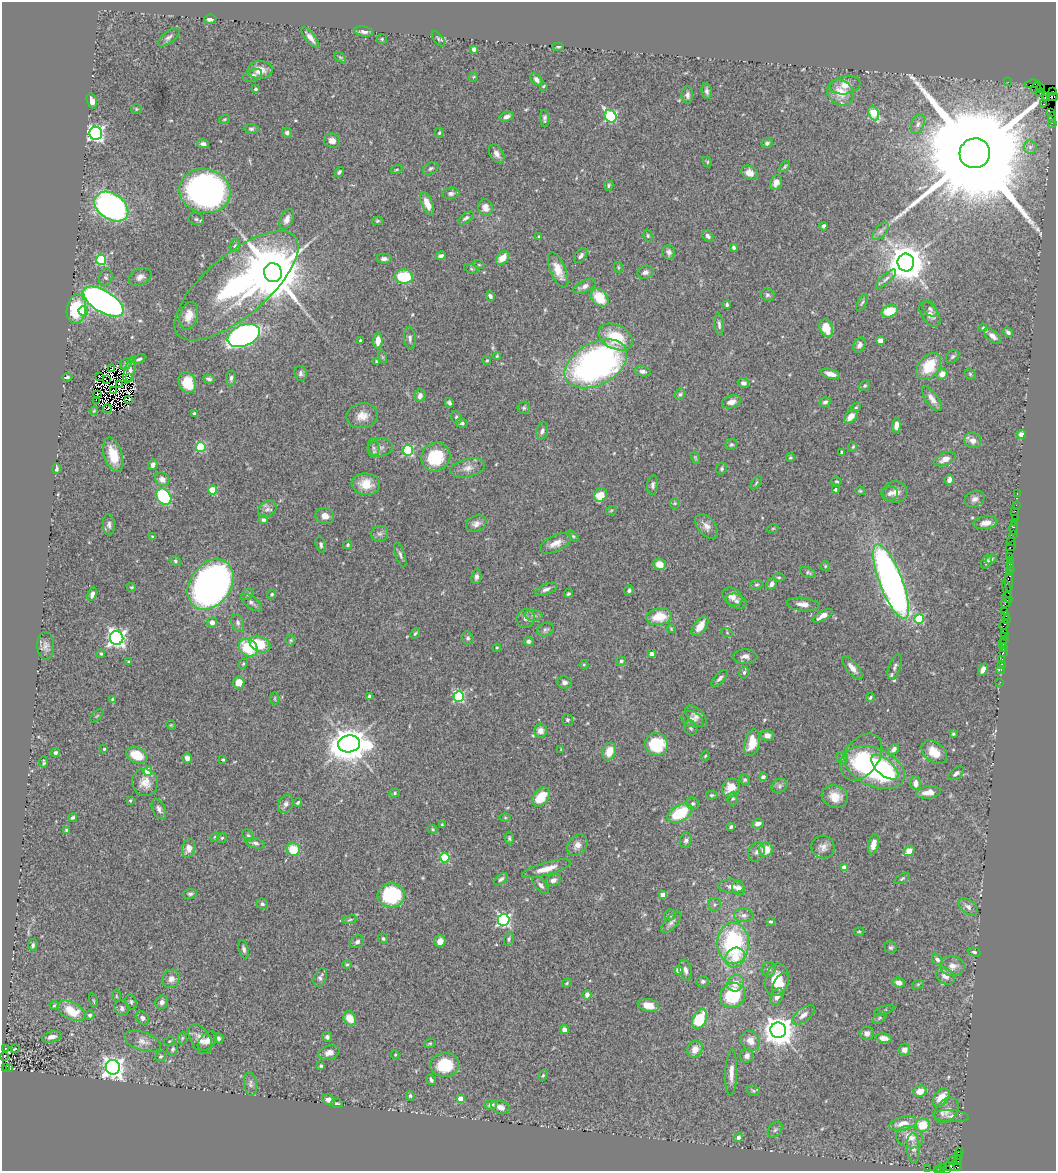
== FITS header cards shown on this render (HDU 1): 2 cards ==
NAXIS1  =                 1054
NAXIS2  =                 1169

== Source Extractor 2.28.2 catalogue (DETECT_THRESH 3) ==
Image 1054 x 1169 px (HDU 1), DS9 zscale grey, 1 PNG px = 1 image px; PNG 1058 x 1173 px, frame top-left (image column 1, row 1169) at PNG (2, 2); each listed source drawn as its Kron ellipse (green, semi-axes under 4 px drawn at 4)
Background 1.19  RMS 0.045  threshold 0.135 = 3 sigma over >= 5 px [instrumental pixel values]
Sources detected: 540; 5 with non-positive FLUX_AUTO (blend fragments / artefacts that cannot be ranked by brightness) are neither listed nor drawn; of the other 535, the 500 brightest by FLUX_AUTO listed and drawn (35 fainter detections omitted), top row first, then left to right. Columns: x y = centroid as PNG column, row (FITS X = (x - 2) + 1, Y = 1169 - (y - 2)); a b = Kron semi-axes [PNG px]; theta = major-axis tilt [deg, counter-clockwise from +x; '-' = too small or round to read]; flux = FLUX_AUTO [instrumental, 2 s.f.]
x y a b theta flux
210 19 6 4 8 11
364 32 10 5 -9 11
169 37 13 5 37 11
310 38 12 5 -52 19
382 39 5 5 - 4
438 39 9 4 -54 6.1
558 47 5 3 - 3.7
474 49 4 3 - 17
340 57 7 3 -36 4.1
260 70 12 9 2 31
253 75 10 5 22 10
473 77 5 3 - 2.9
536 79 7 5 -49 12
1008 82 2 2 - 19
1032 84 7 3 7 74
845 85 15 9 9 32
543 86 3 2 - 3.9
1036 88 6 3 51 130
1041 88 4 3 - 22
255 89 3 3 - 4.9
707 91 8 5 -79 8.4
1053 91 2 2 - 9.5
840 92 14 12 -41 59
1041 93 4 2 - 38
687 95 8 5 -89 11
1046 97 3 3 - 29
1052 97 6 3 -5 75
92 101 7 5 -73 18
1044 104 4 3 - 36
136 109 5 4 - 3.7
1051 112 2 2 - 51
874 113 7 5 -67 96
611 116 7 5 -54 360
506 117 7 4 21 13
1052 117 5 2 - 77
545 118 8 4 -88 7.6
224 119 6 3 20 3.6
1052 123 2 2 - 19
918 124 10 6 67 11
251 129 7 4 -6 6.4
96 133 6 6 - 930
287 133 5 5 - 8.5
439 133 5 4 - 3.8
332 141 8 7 - 15
767 143 5 4 - 6.7
203 144 6 4 -13 11
1030 147 6 6 - 7.7
975 153 15 15 - 190000
497 154 10 6 -57 16
707 162 5 4 - 3.5
785 167 6 3 50 4.1
431 168 8 5 29 6.4
396 170 6 3 19 3.2
339 172 5 3 - 5.6
749 173 8 6 -29 26
776 183 7 6 - 19
609 185 5 4 - 4.8
205 191 26 22 -12 1200
451 193 8 6 6 10
427 204 12 5 -67 31
111 207 18 12 -35 1000
485 207 8 7 - 22
466 218 9 4 35 8.6
196 219 8 6 -16 7.4
287 219 11 6 68 17
377 221 5 4 - 4.1
823 226 4 3 - 8.2
880 231 11 5 48 10
539 236 3 3 - 4.9
648 236 6 4 -76 4.7
708 236 6 4 -48 8.5
235 246 6 5 - 5.3
734 247 4 3 - 5
669 252 7 6 - 11
441 256 5 3 - 8.2
581 256 8 5 51 8.9
503 258 8 5 46 37
384 259 8 5 0 10
101 260 5 5 - 250
906 262 9 8 - 8400
479 265 6 3 -19 3.4
618 267 5 3 - 2.9
471 269 7 4 -20 4.9
558 270 19 7 -67 38
645 272 8 6 19 12
273 273 9 9 - 31000
106 277 9 6 75 7.9
140 277 12 8 26 17
404 277 9 7 -4 140
886 279 13 5 42 10
236 286 76 31 40 830
584 286 12 6 24 15
767 295 7 6 - 6.8
490 296 5 4 - 10
600 298 10 7 -47 76
103 302 23 10 -32 1500
862 303 9 4 63 5.8
727 305 4 3 - 5.2
76 309 15 9 82 150
930 309 9 6 -48 7.6
83 311 5 4 - 67
890 311 8 6 20 74
930 314 14 8 -56 18
189 316 14 9 75 42
719 324 11 4 -85 8.8
826 328 9 6 -70 56
983 328 4 3 - 3.4
1008 332 5 4 - 8.4
244 335 17 10 23 1100
993 336 10 5 -41 16
615 337 18 12 -25 98
410 338 11 5 -86 9.9
360 340 3 3 - 4.3
378 341 8 4 88 29
880 341 4 4 - 36
859 345 8 5 63 11
497 356 4 4 - 3.7
383 357 6 4 -71 4.2
953 357 7 5 44 6.4
139 359 7 3 30 7
487 361 4 3 - 3.5
376 362 3 3 - 3.5
126 364 6 5 - 4.8
596 364 34 21 28 1100
929 366 15 10 51 88
112 368 4 2 - 10
130 370 14 5 74 6.6
643 371 8 5 -10 11
301 373 8 6 -82 8
830 374 10 4 -16 22
942 374 5 5 - 22
970 374 6 5 - 4.2
99 376 2 2 - 5.7
67 377 5 3 - 5.3
130 378 3 2 - 4.4
231 378 7 5 86 8.7
209 379 6 4 -16 7.3
106 380 3 2 - 4
187 382 11 8 -66 83
743 383 6 4 -14 8.1
119 384 3 2 - 4.8
865 386 6 5 - 4.9
114 390 3 3 - 10
98 394 3 2 - 3.9
680 394 6 5 - 5.3
420 396 6 5 - 12
932 399 14 6 -55 21
96 400 3 2 - 16
129 400 3 2 - 7.1
731 402 9 6 19 21
825 402 5 4 - 8.2
449 403 5 4 - 6.3
856 407 5 4 - 4
524 408 6 6 - 6.1
108 409 4 2 - 3.2
94 411 4 3 - 3
194 414 4 4 - 4.7
362 416 16 12 10 33
456 417 7 5 -69 7.1
851 417 8 5 47 29
462 423 6 4 -9 8.8
896 425 7 4 84 19
542 431 9 5 72 9.6
1022 434 5 4 - 20
973 440 9 7 -21 20
731 445 6 5 - 5.6
201 447 5 4 - 200
381 447 12 9 7 18
853 447 5 3 - 3.5
373 448 10 6 -88 11
408 450 5 5 - 290
841 452 3 3 - 3.8
113 455 18 9 -73 71
436 457 15 14 - 120
790 457 4 3 - 3.8
695 458 6 4 -70 3.4
945 459 11 6 24 22
153 465 6 4 71 11
468 468 17 9 13 24
56 469 5 3 - 6.6
721 469 6 5 - 5.9
162 479 7 6 - 21
949 480 5 4 - 12
837 481 5 4 - 3.1
756 483 7 3 55 4.2
366 484 14 11 -5 59
653 485 10 5 86 8.8
835 489 3 3 - 4.4
213 490 4 4 - 110
860 491 5 3 - 3.7
895 492 12 10 -3 22
890 493 8 7 - 12
1017 493 3 2 - 21
601 495 7 6 - 63
164 497 9 6 -56 280
974 499 10 7 23 14
675 503 5 5 - 3.8
1016 505 2 2 - 53
267 509 10 7 37 14
611 511 5 3 - 2.9
1015 511 2 2 - 30
325 516 9 8 - 22
1015 518 2 2 - 49
263 520 5 4 - 7.5
1014 522 2 2 - 38
986 523 12 6 9 20
476 524 11 8 26 16
109 525 10 6 -88 10
706 526 14 8 -50 19
773 528 5 3 - 3.1
1013 528 6 3 -90 140
380 534 8 7 - 11
1013 534 2 2 - 21
152 536 4 3 - 2.9
573 536 6 4 -45 4.2
1011 541 2 2 - 5.8
556 543 17 8 25 28
321 545 8 5 -76 7
347 545 4 4 - 5.1
1011 546 6 2 42 29
400 555 13 5 -71 9.3
1010 556 2 2 - 9.7
991 560 6 3 36 4
1011 560 3 2 - 39
175 561 6 4 -18 5.4
986 562 7 5 67 8.1
659 564 6 5 - 35
1010 564 4 3 - 81
825 566 5 4 - 3.7
1010 569 2 2 - 18
808 572 8 5 -22 5.9
1009 573 4 3 - 96
476 577 7 5 83 8.2
779 577 5 4 - 4
891 582 40 11 -69 1700
1009 582 10 3 -88 330
211 584 27 20 54 1600
772 584 6 5 - 13
756 585 6 4 16 4.9
131 587 4 3 - 3.2
546 589 12 5 22 11
1007 589 9 2 -72 64
629 590 5 4 - 7.5
92 594 7 4 72 14
248 594 7 5 27 5.9
272 594 4 4 - 3.4
568 594 4 4 - 4.5
732 597 11 8 -36 23
1008 597 6 3 -63 170
736 601 10 7 -21 12
251 602 12 6 -35 11
1006 602 5 3 - 160
803 604 16 6 -6 22
1005 612 3 2 - 35
533 615 9 5 -7 11
823 616 11 4 30 24
1005 616 3 3 - 92
659 617 13 8 8 69
526 618 9 9 - 15
919 619 5 5 - 180
1006 619 3 2 - 74
212 622 5 5 - 16
238 623 9 6 -72 9.1
1004 625 5 3 - 88
700 626 11 6 54 39
671 629 4 4 - 3.1
545 630 8 6 23 8.4
415 633 6 4 48 5.7
727 633 6 3 -20 3.4
1004 633 2 2 - 96
1004 636 3 2 - 55
117 638 7 6 - 1200
468 638 6 6 - 6.8
291 640 5 5 - 4.4
1004 640 2 2 - 51
528 641 5 4 - 7.8
260 644 11 7 -26 95
1003 644 3 2 - 67
46 646 14 8 -89 16
248 648 10 8 -38 130
497 648 4 4 - 3.1
1003 648 3 2 - 36
1003 652 3 2 - 12
101 654 4 3 - 3.7
651 654 4 4 - 19
745 656 12 7 0 16
1001 660 4 3 - 96
621 661 4 4 - 5
129 662 3 3 - 4.3
243 664 5 3 - 3.1
1002 664 3 3 - 65
584 665 4 4 - 3.1
895 667 13 6 69 11
852 668 14 6 -50 23
983 669 7 4 63 16
1001 670 4 3 - 35
744 672 6 5 - 6.2
720 678 11 5 43 11
564 682 7 6 - 10
1000 682 2 2 - 17
239 683 6 5 - 44
369 696 4 4 - 5.8
459 697 5 5 - 320
870 698 4 3 - 4.9
112 699 3 2 - 2.9
275 699 6 3 -90 3.2
97 716 8 3 45 3.4
696 716 13 7 -44 16
692 719 11 7 -22 15
567 720 6 5 - 6.9
171 725 5 4 - 3.3
691 728 8 6 -65 6.6
540 731 7 6 - 17
953 734 3 3 - 3.9
767 735 7 5 -16 15
752 743 13 8 77 53
349 744 11 8 10 7300
656 744 11 11 - 150
104 749 3 3 - 3.7
894 749 6 4 43 13
561 750 3 2 - 3
609 751 9 6 69 43
934 752 14 9 -38 43
55 753 4 4 - 6.5
137 755 11 8 -24 71
705 756 5 4 - 3.9
861 757 26 17 53 130
187 758 5 4 - 17
842 758 6 5 - 6.4
223 759 4 3 - 3.6
44 762 6 3 89 4.7
875 767 32 19 -24 540
885 767 17 8 -41 93
148 771 4 4 - 95
956 773 9 5 39 10
763 777 4 4 - 15
745 780 5 5 - 5.2
145 782 13 13 - 34
915 783 7 5 86 20
779 786 8 6 34 8.6
731 788 10 8 53 51
928 792 12 6 8 23
395 793 5 4 - 4.6
712 795 6 4 1 4.4
541 797 11 7 52 81
835 797 13 11 -18 40
733 799 7 5 86 6
130 800 4 3 - 3.3
298 802 4 3 - 5.5
286 804 9 7 60 12
693 804 6 6 - 5.7
159 809 11 6 -66 13
680 813 13 8 29 150
73 817 4 3 - 6.6
505 818 5 3 - 3.1
758 824 6 4 19 16
442 825 3 2 - 3.2
731 827 4 3 - 8.3
433 829 5 4 - 3.9
67 830 4 3 - 13
248 836 7 5 -46 6.2
215 837 4 4 - 4
222 838 5 4 - 5
509 838 6 4 -88 4.9
686 840 8 5 73 8.8
255 843 10 5 -14 8.8
873 844 10 5 77 24
577 845 12 9 51 21
823 847 12 11 - 19
189 848 9 6 75 23
293 849 7 6 - 78
766 850 7 6 - 56
909 851 6 4 36 65
757 852 10 7 65 13
445 858 5 4 - 180
844 867 4 4 - 20
546 869 25 6 16 41
501 879 8 4 41 8.2
902 879 8 4 28 4.6
553 880 8 5 20 15
541 885 10 5 -47 10
731 886 13 7 -3 18
739 888 7 6 - 17
190 894 7 5 7 6.6
391 895 13 12 - 220
663 895 4 4 - 48
262 904 6 5 - 7.2
714 904 6 6 - 6.6
968 907 11 6 -37 14
670 915 6 5 - 7.5
744 915 10 6 -5 13
350 920 7 3 9 4.3
503 920 6 6 - 580
671 922 13 6 47 13
771 922 4 3 - 4.9
859 931 5 3 - 3.2
383 938 5 4 - 5.7
509 939 7 5 72 5.5
440 941 6 5 - 24
357 942 7 6 - 9.1
733 943 21 16 89 360
33 945 6 4 79 7.1
891 947 6 5 - 5.6
244 949 9 5 -75 8.1
974 952 6 4 -15 4.6
735 958 10 9 - 48
937 959 6 4 -50 8.8
347 965 4 4 - 3.7
952 966 12 10 -1 24
769 969 7 7 - 9.9
678 970 4 4 - 35
686 970 10 6 -77 13
945 976 10 7 -39 22
320 977 10 6 68 9.6
171 979 9 8 - 20
777 980 16 11 79 63
703 981 6 5 - 6.8
567 983 5 4 - 3.5
736 983 9 8 - 29
899 983 6 4 -25 15
781 984 12 7 63 26
918 984 6 4 19 3.4
587 995 5 4 - 14
733 995 13 12 - 180
116 996 6 4 -88 3.8
777 997 9 5 62 15
94 1001 7 3 -71 4.1
131 1002 8 5 -76 6.8
162 1002 7 6 - 15
54 1005 4 4 - 3.5
648 1005 11 6 -12 39
122 1008 8 7 - 9.8
884 1010 10 3 17 4.2
71 1011 15 8 -27 75
90 1015 5 4 - 7.5
803 1015 13 6 37 21
142 1018 7 6 - 10
350 1018 7 6 - 46
880 1018 8 5 38 5.6
700 1019 10 6 63 140
564 1030 4 4 - 15
778 1030 8 7 - 4700
867 1033 7 7 - 12
52 1037 10 5 12 17
327 1037 5 4 - 7.8
182 1038 6 4 87 4.7
219 1038 5 4 - 7.3
884 1038 8 4 -8 20
200 1039 16 9 -59 31
142 1041 19 9 -18 26
170 1041 5 4 - 3.5
207 1041 11 7 43 19
750 1041 10 9 - 30
430 1043 6 4 17 4.3
5 1048 3 2 - 3.3
15 1048 4 3 - 9
173 1049 6 5 - 5.6
695 1049 9 7 65 27
904 1050 6 5 - 17
329 1053 11 7 18 19
395 1055 4 4 - 2.9
161 1056 6 5 - 5.4
747 1056 7 6 - 15
4 1057 2 2 - 37
445 1065 14 12 5 93
321 1066 3 3 - 4.5
6 1067 3 3 - 89
113 1067 7 7 - 1900
10 1069 3 3 - 260
731 1073 23 6 88 26
543 1075 5 3 - 3.6
431 1080 5 3 - 6
250 1084 12 6 -84 11
753 1091 6 5 - 5.1
920 1091 7 5 23 30
410 1096 5 4 - 6
941 1098 10 6 51 51
460 1099 4 4 - 52
329 1100 6 5 - 14
337 1103 6 3 -5 4.5
491 1105 6 5 - 17
500 1107 9 6 -21 19
946 1110 14 10 50 26
951 1116 18 6 -4 16
903 1123 14 6 13 35
923 1125 7 6 - 74
775 1130 9 6 49 8.3
738 1137 4 4 - 14
909 1137 14 10 -22 39
913 1148 15 6 -87 17
959 1151 2 2 - 220
959 1155 4 3 - 29
952 1160 2 2 - 37
958 1161 4 2 - 16
951 1166 10 4 2 150
957 1167 3 2 - 54
927 1168 2 2 - 11
941 1168 5 4 - 67
937 1169 3 2 - 32
946 1169 4 3 - 130
At the frame edge (FLAGS 8, measured only in part): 3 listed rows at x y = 1052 97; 937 1169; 946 1169
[35 fainter detections neither listed nor drawn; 5 non-positive-flux detections neither listed nor drawn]